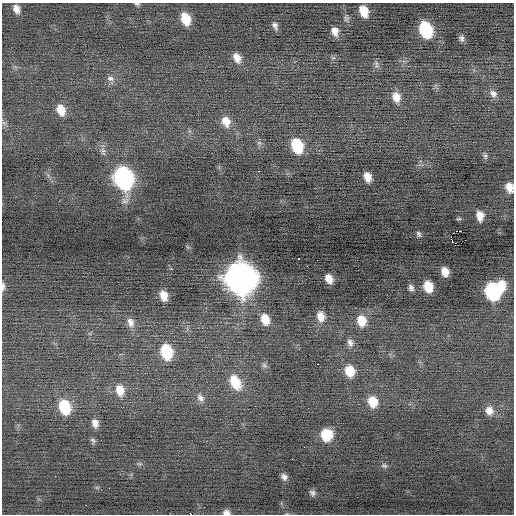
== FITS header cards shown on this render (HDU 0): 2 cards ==
NAXIS1  =                  512 / Axis length
NAXIS2  =                  512 / Axis length

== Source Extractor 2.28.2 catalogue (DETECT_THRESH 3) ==
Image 512 x 512 px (HDU 0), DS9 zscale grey, 1 PNG px = 1 image px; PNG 516 x 516 px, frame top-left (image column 1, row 512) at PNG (2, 3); no overlay
Background -0.053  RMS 0.7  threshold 2.1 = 3 sigma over >= 5 px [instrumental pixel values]
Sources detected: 72; all 72 listed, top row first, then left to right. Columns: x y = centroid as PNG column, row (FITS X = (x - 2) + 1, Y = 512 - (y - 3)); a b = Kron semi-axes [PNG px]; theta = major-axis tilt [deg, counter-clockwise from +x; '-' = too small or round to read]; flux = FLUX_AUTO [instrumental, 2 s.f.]
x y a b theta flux
137 4 6 4 -10 77
16 9 10 7 -68 300
364 11 10 7 -67 770
185 18 11 8 -70 1100
346 19 7 7 - 110
275 26 9 5 -64 170
426 30 12 9 -70 3500
335 31 9 7 -75 320
461 38 7 6 - 150
237 58 11 8 -65 400
376 64 11 5 -72 140
110 78 11 7 -8 210
493 93 12 9 -51 300
396 97 12 9 -69 510
61 110 13 9 -67 620
226 122 14 11 -72 540
4 123 8 4 -44 110
259 143 7 4 0 84
297 146 12 9 -69 2000
103 151 12 7 -70 200
485 156 8 5 -82 110
259 171 3 2 - 190
367 177 9 6 -72 440
123 178 14 11 -70 14000
509 187 10 7 -69 490
480 216 9 6 -83 440
458 219 7 4 5 59
460 231 2 2 - 430
453 233 2 2 - 22
419 234 7 5 -65 91
451 238 4 2 - 850
465 240 2 2 - 63
458 245 2 2 - 680
298 259 3 2 - 72
317 260 3 2 - 36
38 265 2 2 - 27
307 266 3 2 - 71
445 272 8 6 -72 470
240 278 16 13 -70 64000
329 279 8 6 -62 440
3 286 12 4 86 140
428 286 9 7 -69 900
411 288 8 5 -63 160
493 291 14 11 45 7000
164 296 10 7 -70 540
321 316 12 9 -81 480
265 319 12 9 -72 720
361 321 13 10 -78 840
130 322 14 9 -68 350
350 343 11 9 -56 230
166 351 14 10 -75 2300
318 364 3 2 - 110
264 365 8 5 -31 120
350 371 11 9 -70 1000
235 382 18 11 -59 1300
120 390 15 11 -77 620
200 398 13 8 -57 270
373 402 12 10 -69 810
64 407 14 10 -72 1900
489 410 10 9 - 400
95 423 10 7 -79 290
326 435 10 9 - 1500
93 440 9 5 -47 110
292 459 2 2 - 56
139 464 6 4 17 68
384 466 9 6 -14 110
284 477 7 6 - 200
109 488 2 2 - 100
312 493 8 7 - 160
86 505 3 2 - 34
226 512 7 5 -2 200
190 514 3 2 - 1800
At the frame edge (FLAGS 8, measured only in part): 5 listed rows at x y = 137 4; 509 187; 3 286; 226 512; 190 514